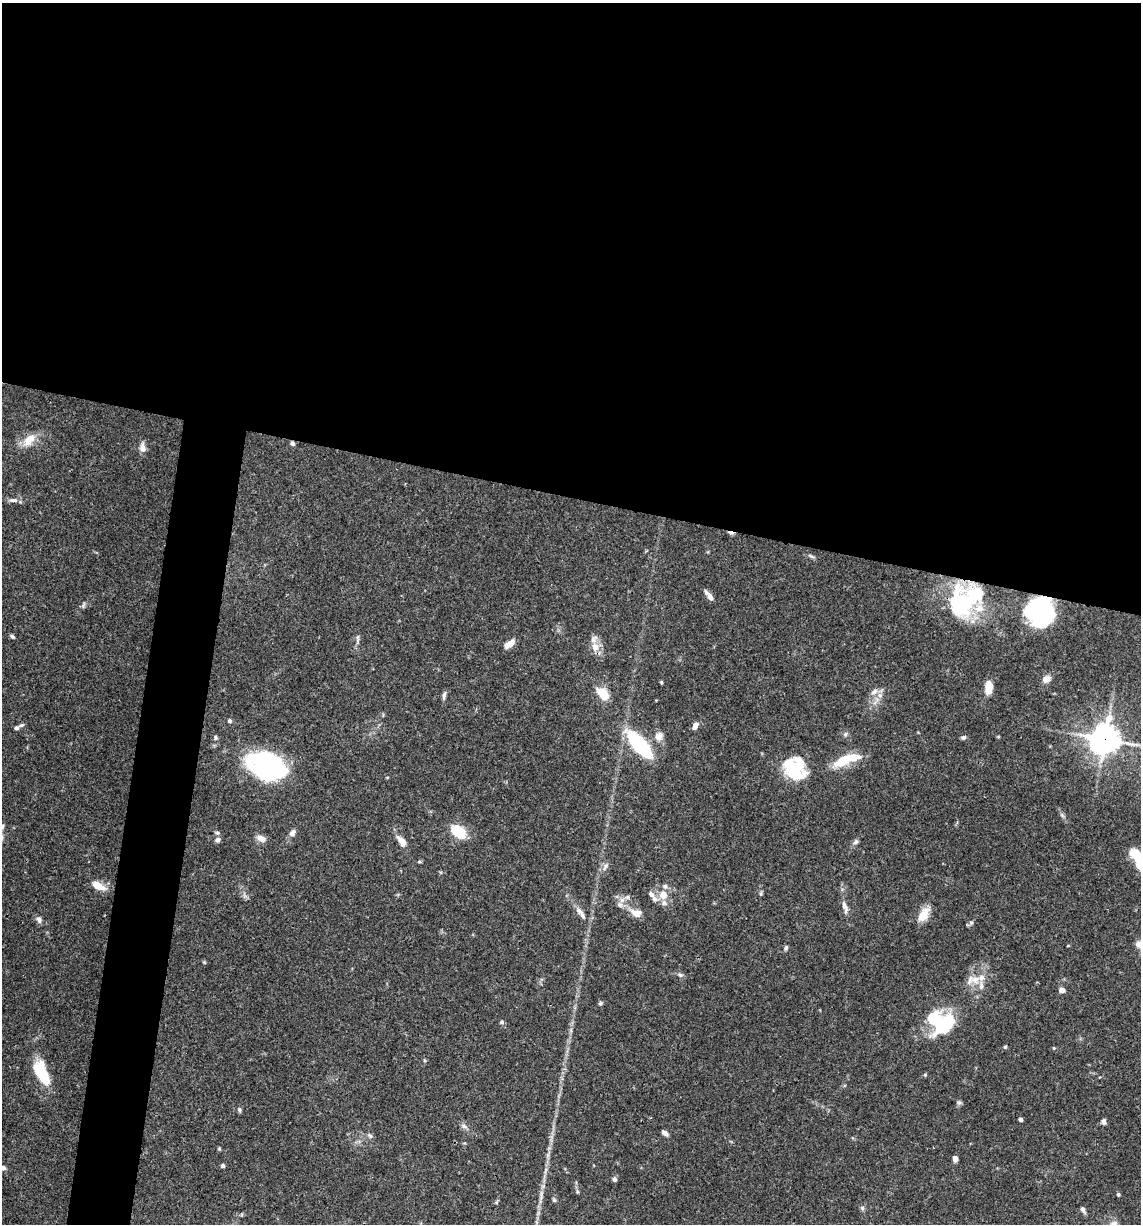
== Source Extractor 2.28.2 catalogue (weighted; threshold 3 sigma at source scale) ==
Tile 3 of 4 x 4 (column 3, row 1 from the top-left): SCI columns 2517-3655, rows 3668-4889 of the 4913 x 4894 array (HDU 1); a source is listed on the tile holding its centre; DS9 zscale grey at full resolution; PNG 1143 x 1226 px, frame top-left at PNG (2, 3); no overlay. Shown black and unused: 44% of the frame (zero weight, under 3 of 4 exposures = <1% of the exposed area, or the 3 px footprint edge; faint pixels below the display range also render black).
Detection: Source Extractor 2.28.2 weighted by HDU 2 'WHT'; one run over the whole footprint, this tile lists its part. Background 0.062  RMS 0.003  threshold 0.0136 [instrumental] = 3 sigma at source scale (4.5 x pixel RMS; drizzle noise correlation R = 1.50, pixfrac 1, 0.05/0.05 arcsec/px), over >= 5 px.
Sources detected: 102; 9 inside a brighter object's white glare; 2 cosmic-ray / hot-pixel residue — not listed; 11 inside a brighter listed object's ellipse — not listed separately; the other 80 listed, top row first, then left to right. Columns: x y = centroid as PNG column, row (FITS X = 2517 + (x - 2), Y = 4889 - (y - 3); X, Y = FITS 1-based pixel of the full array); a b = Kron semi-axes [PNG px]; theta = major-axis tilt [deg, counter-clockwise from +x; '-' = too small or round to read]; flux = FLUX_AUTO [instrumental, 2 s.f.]
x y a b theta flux
29 440 19 11 46 4.4
143 448 11 7 -81 1.7
13 500 12 6 1 1.3
811 556 11 3 -29 0.61
710 597 10 6 -57 1.5
966 603 39 25 75 22
83 605 10 4 68 0.63
1039 612 31 15 -83 26
12 636 6 4 -37 0.63
358 638 10 4 -85 0.64
509 644 12 5 35 3.2
595 647 12 10 -72 2.7
1046 679 11 8 38 1.6
661 682 4 3 - 0.35
988 687 13 7 -89 4.9
874 691 11 7 41 1.6
603 694 11 7 -47 7.5
444 695 11 4 78 0.86
230 721 6 6 - 0.61
21 725 8 5 19 0.65
695 726 7 5 66 1.9
658 736 11 10 - 2.2
216 737 7 4 -85 0.55
963 737 6 5 - 0.61
1105 739 10 10 - 380
639 745 27 10 -48 28
845 760 34 11 28 7.9
270 766 44 27 -7 41
795 768 27 17 29 11
1062 815 8 4 -53 0.63
458 831 16 10 -38 8.6
217 833 6 4 -6 0.52
292 833 10 7 59 1.3
261 838 12 7 -24 2
218 840 7 6 - 0.9
401 841 16 8 -54 2.5
856 842 8 6 50 0.78
1138 859 30 12 -63 8.1
605 866 12 4 64 0.94
98 885 12 6 -30 5.3
761 893 6 4 72 0.42
651 894 10 6 -43 1.2
663 895 13 12 - 3.9
622 900 7 7 - 1.3
845 906 18 6 -75 1.8
580 913 22 7 -52 2.4
636 913 16 10 -18 2.9
923 915 20 10 57 4.2
39 919 9 6 -67 1.1
971 922 7 5 68 0.67
786 948 6 5 - 0.57
204 962 5 4 - 0.31
680 975 7 5 -22 0.68
975 980 13 11 -6 3.6
1062 990 7 6 - 1.2
601 1003 6 5 - 0.53
947 1021 21 18 77 11
502 1022 5 5 - 0.57
1005 1047 5 4 - 0.44
1054 1048 4 4 - 0.3
424 1060 5 3 - 0.33
42 1073 26 11 -65 13
925 1075 4 4 - 0.36
959 1102 7 4 0 0.53
239 1110 6 5 - 0.56
1020 1119 4 3 - 0.87
1104 1121 6 5 - 1.1
464 1126 9 5 -31 0.93
665 1133 7 4 -37 1.3
370 1136 8 5 -38 0.71
219 1148 5 4 - 0.33
955 1159 6 5 - 1.5
223 1166 5 5 - 0.55
3 1168 7 5 -4 1
545 1170 10 4 76 0.91
614 1179 6 5 - 0.76
1118 1194 4 4 - 0.51
554 1200 6 5 - 0.42
862 1208 6 5 - 0.59
1083 1210 9 5 -61 0.9
Overlapping masked pixels (flux is a lower limit): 2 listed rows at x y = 1039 612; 1105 739
Isophote crosses this tile's border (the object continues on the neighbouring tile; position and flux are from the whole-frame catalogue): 2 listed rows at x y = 1138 859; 3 1168